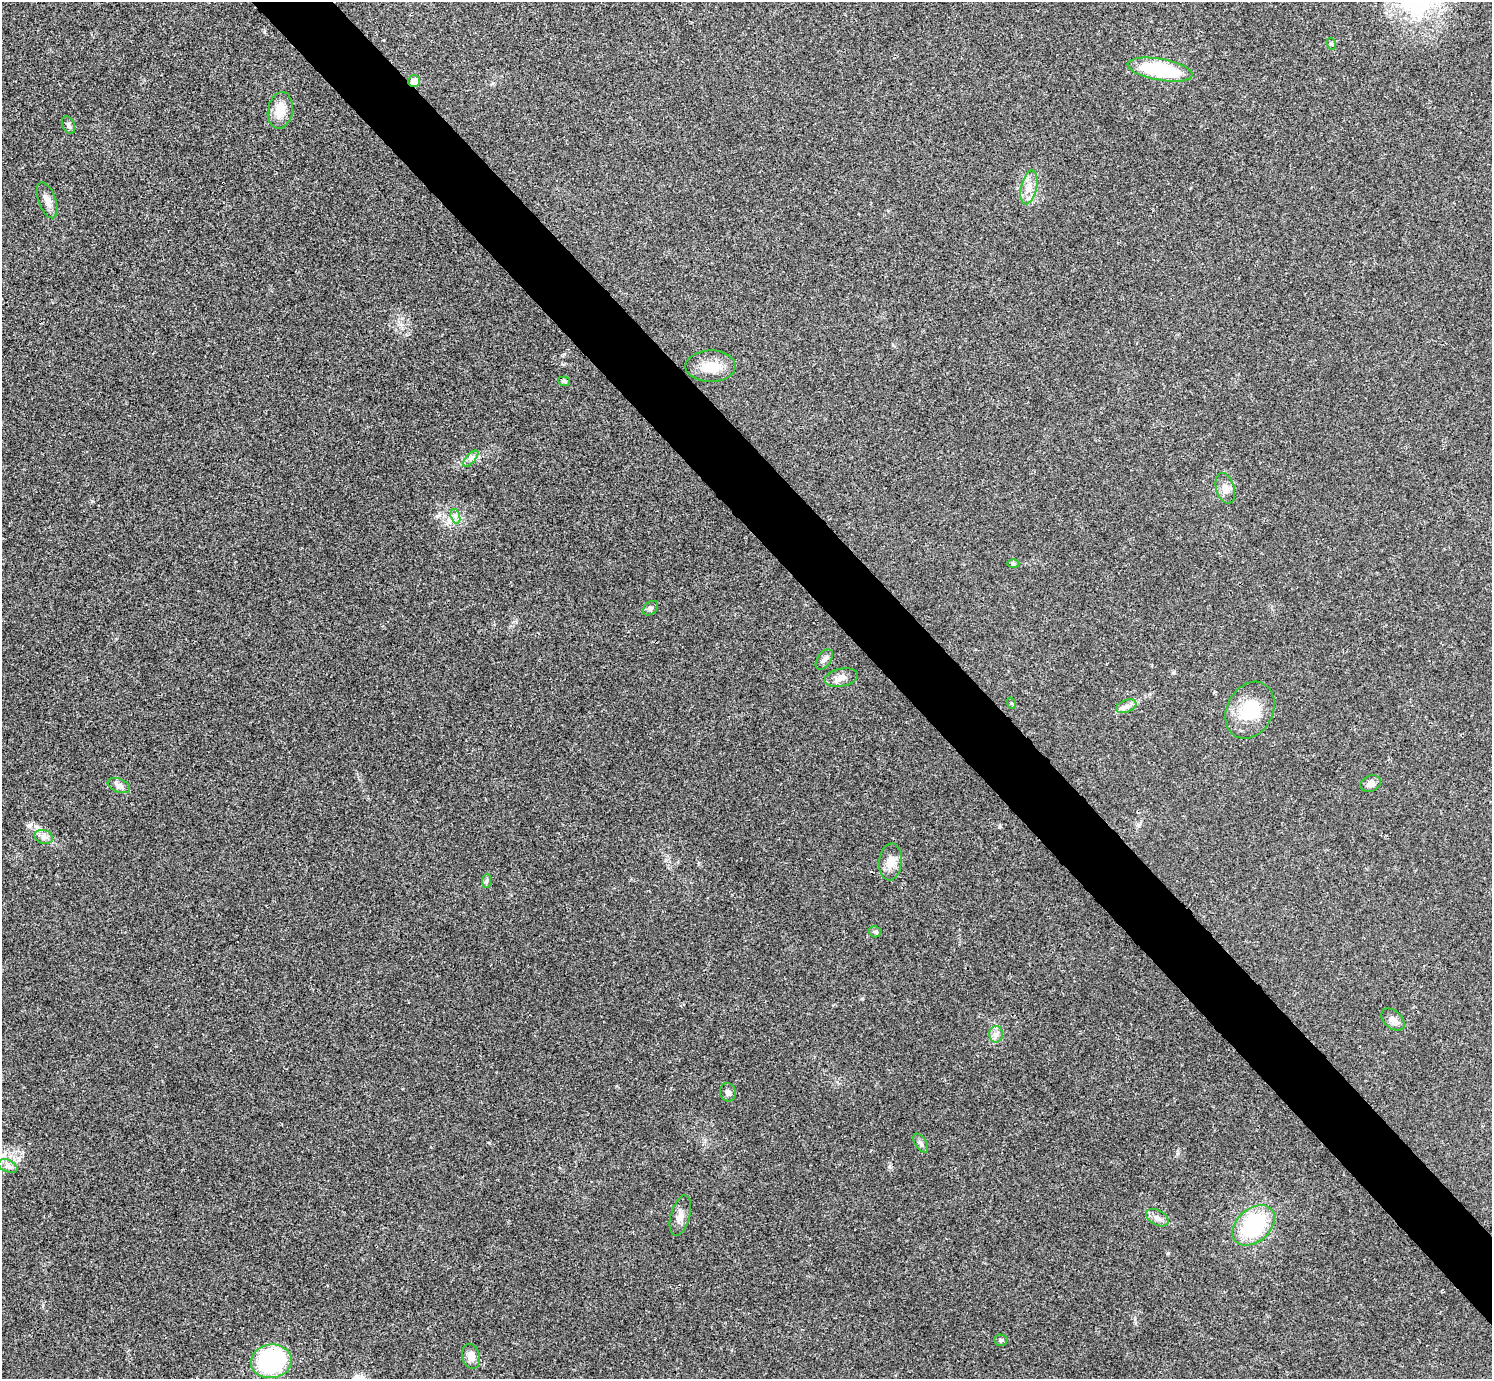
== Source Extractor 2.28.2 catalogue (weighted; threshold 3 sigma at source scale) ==
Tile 6 of 4 x 4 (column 2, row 2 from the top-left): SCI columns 1494-2983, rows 2914-4290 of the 5969 x 5967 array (HDU 1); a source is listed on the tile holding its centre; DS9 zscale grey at full resolution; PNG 1494 x 1381 px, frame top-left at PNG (2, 2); each listed source drawn as its Kron ellipse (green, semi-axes under 4 px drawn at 4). Shown black and unused: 5% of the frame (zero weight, under 3 of 4 exposures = <1% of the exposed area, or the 3 px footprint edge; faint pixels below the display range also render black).
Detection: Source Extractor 2.28.2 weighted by HDU 2 'WHT'; one run over the whole footprint, this tile lists its part. Background 0.021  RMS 0.0043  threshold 0.0195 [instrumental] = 3 sigma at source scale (4.5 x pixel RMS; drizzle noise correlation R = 1.50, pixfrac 1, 0.05/0.05 arcsec/px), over >= 5 px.
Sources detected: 37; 1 cosmic-ray / hot-pixel residue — neither listed nor drawn; the other 36 listed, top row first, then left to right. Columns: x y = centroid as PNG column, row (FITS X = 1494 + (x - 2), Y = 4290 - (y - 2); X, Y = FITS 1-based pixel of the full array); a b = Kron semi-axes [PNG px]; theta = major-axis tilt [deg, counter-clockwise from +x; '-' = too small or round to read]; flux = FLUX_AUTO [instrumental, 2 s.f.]
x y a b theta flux
1332 44 6 4 -71 0.5
1160 70 33 10 -10 36
414 81 6 6 - 4.8
280 110 18 12 80 7.4
68 125 9 6 -66 1.2
1029 187 17 8 77 4.1
47 200 19 8 -69 3.2
711 366 25 15 1 9.4
564 381 6 4 -10 0.91
471 458 10 4 49 1.5
1225 488 16 9 -74 3.2
455 516 7 4 -72 1.3
1013 564 6 4 0 0.64
650 608 8 6 42 1.1
824 659 11 7 55 1.8
841 677 17 9 12 3.1
1011 703 5 3 - 0.49
1126 706 11 6 21 1.9
1250 710 30 23 62 17
1371 784 10 8 22 2.5
119 785 12 6 -22 1.9
44 837 9 7 -16 1.9
890 862 18 11 85 4.8
487 881 7 4 88 0.83
875 932 6 5 - 0.94
1393 1020 13 8 -41 2.5
996 1034 8 7 - 1.8
728 1092 9 7 -79 1.6
921 1143 10 5 -58 1.3
8 1166 10 6 -22 1.8
680 1216 21 9 74 3.4
1157 1218 12 7 -28 2.2
1254 1225 24 16 42 39
1001 1340 7 5 -2 0.83
471 1356 12 9 -77 3.8
271 1361 20 17 7 56
Overlapping masked pixels (flux is a lower limit): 1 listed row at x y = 414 81
Unlisted compact peaks at least as high as the median listed source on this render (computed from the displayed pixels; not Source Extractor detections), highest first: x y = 30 825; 564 354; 1168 1253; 92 501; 437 516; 1178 1153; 1173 673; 862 999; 489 1143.